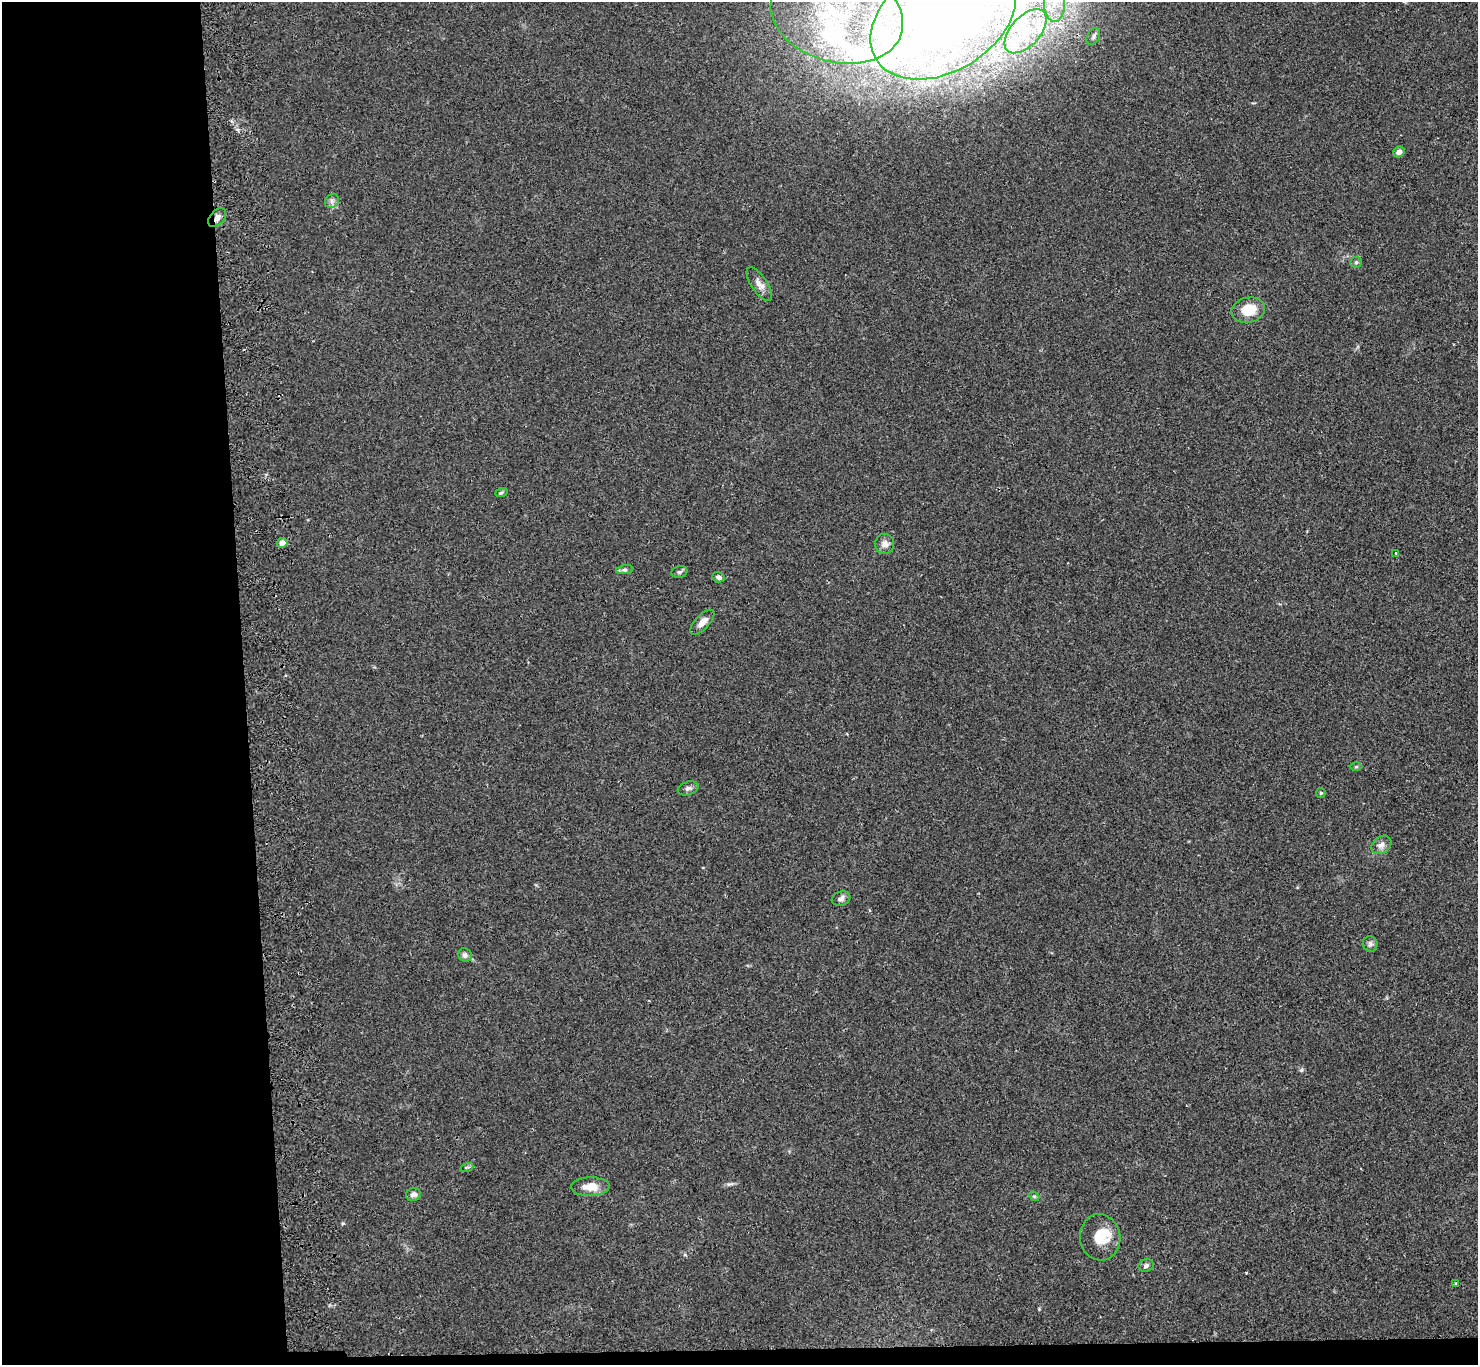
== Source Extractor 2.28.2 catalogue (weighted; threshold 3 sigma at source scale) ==
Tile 7 of 3 x 3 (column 1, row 3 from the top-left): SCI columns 57-1532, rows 137-1499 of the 4541 x 4420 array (HDU 1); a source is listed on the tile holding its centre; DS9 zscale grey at full resolution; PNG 1480 x 1367 px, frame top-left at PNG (2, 2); each listed source drawn as its Kron ellipse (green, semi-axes under 4 px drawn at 4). Shown black and unused: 17% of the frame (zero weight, under 2 of 3 exposures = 3% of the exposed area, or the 3 px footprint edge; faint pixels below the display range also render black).
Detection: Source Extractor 2.28.2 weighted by HDU 2 'WHT'; one run over the whole footprint, this tile lists its part. Background 0.0274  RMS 0.0066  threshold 0.0298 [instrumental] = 3 sigma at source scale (4.5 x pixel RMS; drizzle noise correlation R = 1.50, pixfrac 1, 0.05/0.05 arcsec/px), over >= 5 px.
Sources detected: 40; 7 inside a brighter listed object's ellipse — not listed separately; the other 33 listed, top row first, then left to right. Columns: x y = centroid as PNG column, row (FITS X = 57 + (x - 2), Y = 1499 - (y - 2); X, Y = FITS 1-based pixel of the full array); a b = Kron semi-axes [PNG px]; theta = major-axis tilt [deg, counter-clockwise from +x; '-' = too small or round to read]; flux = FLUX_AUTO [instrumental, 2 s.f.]
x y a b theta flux
1054 3 19 10 -88 13
837 15 67 47 -15 140
943 18 79 53 32 560
1026 31 26 14 47 26
1093 37 9 6 61 1.9
1399 152 6 5 - 3.4
332 201 7 6 - 2.1
217 218 11 7 47 3
1356 262 6 5 - 1
759 284 19 8 -56 4.6
1248 310 17 12 13 15
501 493 6 4 19 0.87
282 543 5 5 - 5.5
885 544 10 9 - 3.9
1396 553 4 4 - 0.66
625 570 9 4 8 1.5
679 572 8 5 16 1.3
718 577 6 5 - 2.1
702 622 16 7 47 4.7
1356 767 6 4 -1 0.85
688 788 11 6 19 2.1
1321 793 5 5 - 0.81
1381 845 11 8 38 3.3
841 898 9 7 20 2.7
1370 944 7 7 - 1.9
465 955 7 6 - 2
467 1167 7 4 19 0.99
590 1187 19 9 2 9.2
413 1194 7 6 - 3.4
1034 1196 5 4 - 0.81
1100 1237 23 20 -82 15
1146 1266 7 6 - 2
1456 1283 3 2 - 0.87
Overlapping masked pixels (flux is a lower limit): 1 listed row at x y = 217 218
Isophote crosses this tile's border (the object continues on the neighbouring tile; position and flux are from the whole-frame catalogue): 3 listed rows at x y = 1054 3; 837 15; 943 18
Unlisted compact peaks at least as high as the median listed source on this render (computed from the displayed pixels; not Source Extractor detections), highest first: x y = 1301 1070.